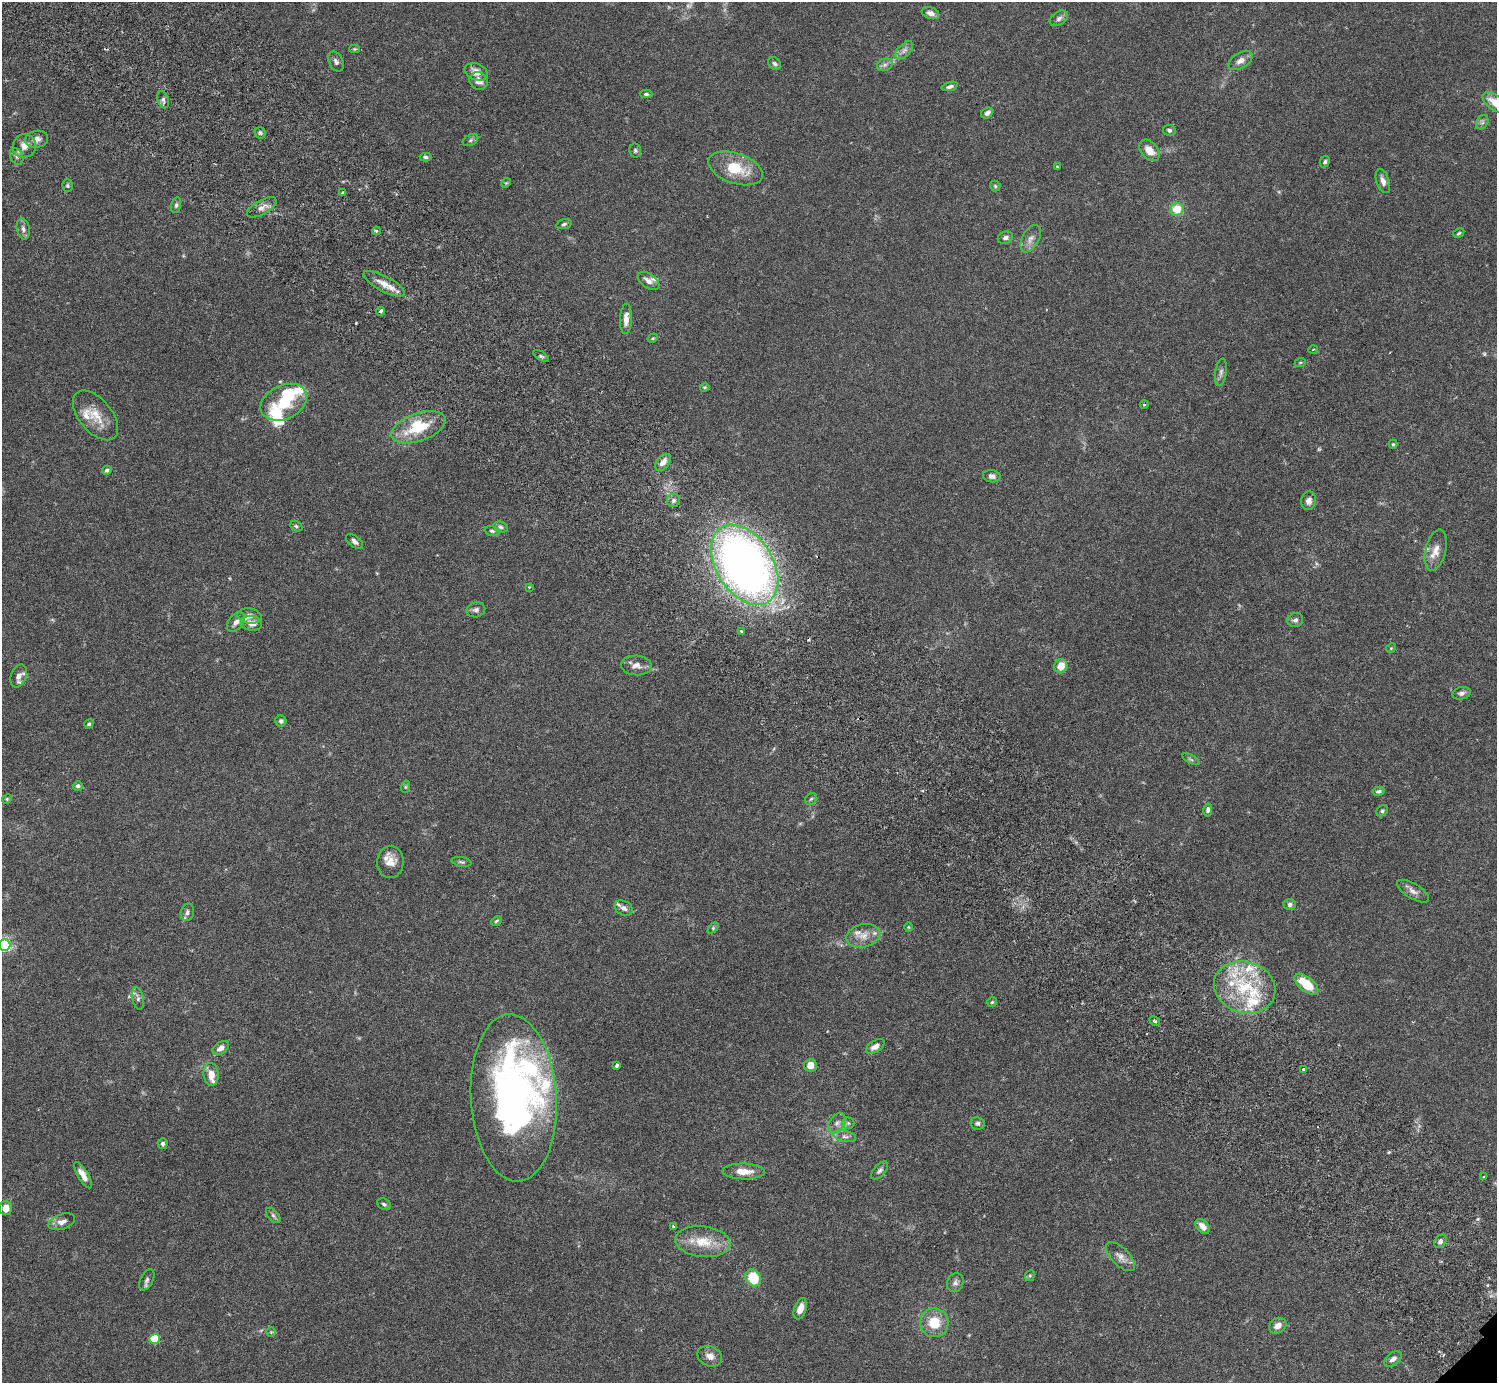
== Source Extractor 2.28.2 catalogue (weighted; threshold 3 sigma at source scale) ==
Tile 11 of 4 x 4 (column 3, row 3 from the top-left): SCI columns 3036-4530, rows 1587-2967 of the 6074 x 6074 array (HDU 1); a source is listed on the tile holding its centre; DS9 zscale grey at full resolution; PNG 1499 x 1385 px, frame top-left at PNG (2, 2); each listed source drawn as its Kron ellipse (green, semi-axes under 4 px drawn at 4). Shown black and unused: <1% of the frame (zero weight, under 3 of 6 exposures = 3% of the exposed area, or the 3 px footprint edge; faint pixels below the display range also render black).
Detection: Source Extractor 2.28.2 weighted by HDU 2 'WHT'; one run over the whole footprint, this tile lists its part. Background 0.0198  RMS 0.002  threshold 0.00834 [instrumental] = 3 sigma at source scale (4.09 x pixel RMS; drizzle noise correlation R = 1.36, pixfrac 0.8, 0.05/0.05 arcsec/px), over >= 5 px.
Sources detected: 161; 2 too faint to see at this stretch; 2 inside a brighter object's white glare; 1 cosmic-ray / hot-pixel residue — neither listed nor drawn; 14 inside a brighter listed object's ellipse — not listed separately; the other 142 listed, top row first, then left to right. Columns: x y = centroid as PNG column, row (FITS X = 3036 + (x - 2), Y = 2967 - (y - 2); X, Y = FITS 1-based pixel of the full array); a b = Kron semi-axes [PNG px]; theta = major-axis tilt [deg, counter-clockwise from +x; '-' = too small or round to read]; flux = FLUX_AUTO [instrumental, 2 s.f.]
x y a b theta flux
930 13 9 5 -16 0.97
1059 18 10 6 33 0.63
354 49 5 4 - 0.22
904 50 11 6 46 0.75
1240 61 13 7 32 1.1
336 62 10 7 -64 0.66
774 63 7 5 -44 0.43
885 65 8 6 21 0.57
476 72 12 8 -22 1.5
479 81 9 8 - 1.3
950 86 8 4 17 0.51
646 94 6 4 -2 0.34
163 100 9 5 -72 0.54
1495 102 14 7 -36 2.3
987 113 6 5 - 0.7
1482 122 7 5 60 0.48
1169 130 6 5 - 0.46
260 133 5 5 - 0.36
37 139 11 8 10 1.2
470 140 8 5 28 0.42
24 146 12 11 - 1.5
635 150 7 6 - 0.35
1149 150 12 8 -49 2.3
17 156 8 6 -64 0.54
425 157 6 3 -3 0.34
1325 162 6 5 - 0.37
1057 166 3 3 - 0.15
736 168 28 15 -19 6.4
1383 181 12 6 -71 1
506 183 5 4 - 0.21
67 186 6 5 - 0.29
995 186 5 5 - 0.25
342 193 3 3 - 0.33
176 205 8 4 75 0.39
262 207 16 7 29 1.1
1177 209 7 6 - 3.3
564 224 8 4 16 0.39
23 229 11 6 -78 0.7
376 231 4 3 - 0.33
1459 233 6 4 28 0.25
1005 238 8 6 17 0.7
1031 239 15 8 61 1.2
649 281 12 7 -36 1.1
384 284 23 7 -28 2.3
381 311 4 4 - 0.4
626 319 15 6 87 1.5
653 338 5 3 - 0.2
1313 349 5 3 - 0.18
541 356 9 3 -33 0.31
1300 363 6 4 20 0.23
1221 372 14 5 81 0.7
705 387 5 3 - 0.19
284 402 24 17 25 7.4
1144 404 4 3 - 0.19
95 415 29 16 -50 4
418 427 28 14 19 8.3
1393 444 4 4 - 0.25
663 462 10 6 50 1.4
107 470 5 4 - 0.44
992 476 9 6 -10 0.68
674 500 6 6 - 0.55
1309 501 9 7 80 0.86
296 526 6 5 - 0.32
501 527 7 5 -17 0.39
492 531 7 4 -15 0.35
355 542 10 5 -38 0.64
1436 550 21 10 77 2.1
745 565 44 28 -58 150
529 587 4 4 - 0.15
476 610 9 7 14 0.63
249 616 12 7 -8 1
1295 620 8 7 - 0.6
236 622 11 7 53 0.87
252 623 11 7 -8 1.4
741 631 3 3 - 0.25
1391 648 5 4 - 0.19
636 665 15 10 -5 1.4
1061 666 7 6 - 2.5
19 676 12 7 70 1
1461 693 9 6 11 0.63
281 721 6 5 - 0.47
89 724 5 4 - 0.31
1191 759 9 3 -29 0.29
78 786 5 4 - 0.55
405 787 6 4 71 0.26
1378 791 6 4 13 0.48
7 799 5 4 - 0.21
811 799 6 5 - 0.34
1208 810 6 4 78 0.48
1382 811 6 5 - 0.36
390 862 16 13 86 2
461 862 10 5 -9 0.37
1413 891 18 7 -31 1.2
1290 904 6 5 - 0.53
624 908 9 7 -29 1
187 912 9 6 76 0.62
496 921 5 3 - 0.24
908 927 5 3 - 0.17
713 928 6 4 47 0.26
863 936 17 11 13 2.2
5 945 6 5 - 35
1306 984 14 7 -38 5.2
1245 987 31 25 -17 13
138 998 11 5 -77 0.62
992 1002 5 5 - 0.24
1155 1021 6 4 -28 0.29
875 1046 10 5 31 1.1
221 1048 9 5 36 0.98
617 1065 4 3 - 0.43
810 1065 6 6 - 1.5
1303 1070 4 3 - 0.4
211 1074 11 7 -84 2
514 1098 84 43 -87 79
837 1123 11 7 52 0.84
848 1123 6 6 - 0.35
978 1123 7 6 - 0.47
845 1136 11 5 -11 0.78
163 1144 5 5 - 0.54
880 1170 11 5 48 0.55
744 1171 21 8 -1 2.4
83 1175 15 5 -60 1.5
1484 1177 3 3 - 0.23
384 1204 7 5 -28 0.41
6 1208 7 6 - 2.2
273 1215 9 5 -47 0.42
62 1222 14 7 19 1.3
673 1226 3 2 - 0.21
1202 1226 9 5 -48 1.2
1440 1241 7 5 53 0.56
703 1242 27 15 -6 4.8
1120 1257 19 8 -45 1.3
1030 1276 5 5 - 0.25
753 1278 9 7 -56 6
147 1280 11 6 63 0.62
955 1283 9 8 - 0.7
800 1309 11 6 71 1.7
934 1323 14 14 - 4.3
1278 1326 9 7 33 1.3
271 1332 5 5 - 0.23
155 1339 5 5 - 7.6
710 1356 12 10 -22 1.3
1393 1359 10 6 38 0.86
Overlapping masked pixels (flux is a lower limit): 1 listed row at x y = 745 565
Isophote crosses this tile's border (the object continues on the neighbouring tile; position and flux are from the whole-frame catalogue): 2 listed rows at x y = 1495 102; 5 945